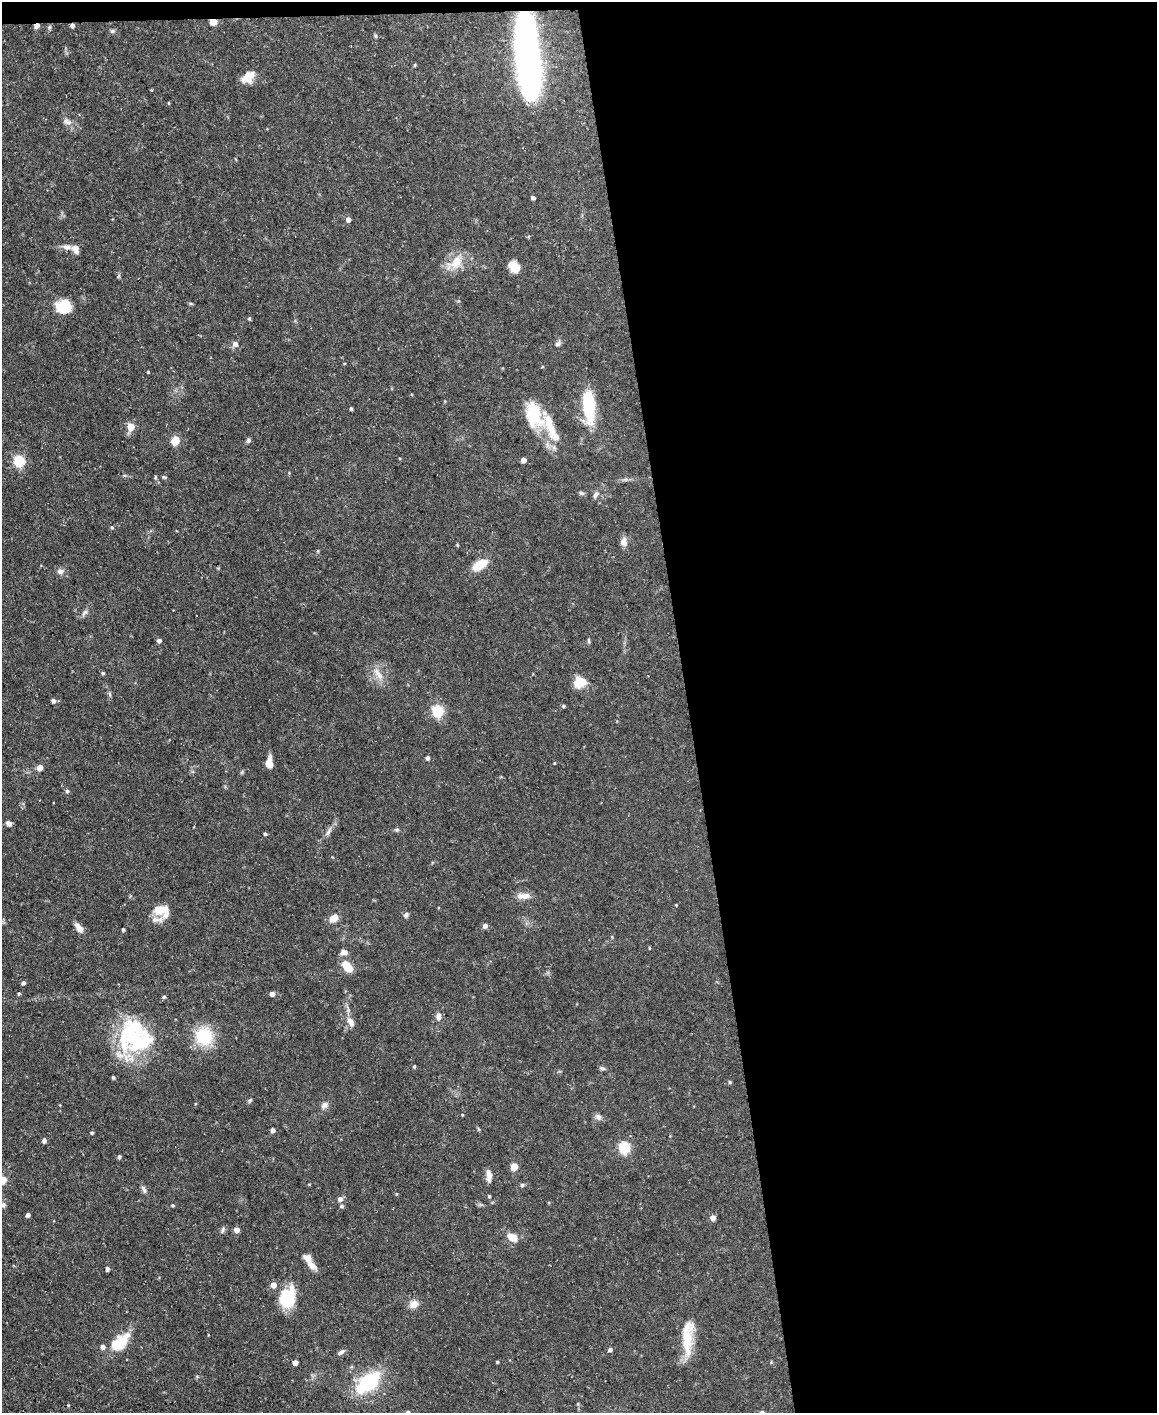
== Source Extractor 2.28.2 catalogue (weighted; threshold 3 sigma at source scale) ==
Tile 4 of 4 x 3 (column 4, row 1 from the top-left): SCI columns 3466-4620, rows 2947-4357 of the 4620 x 4591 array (HDU 1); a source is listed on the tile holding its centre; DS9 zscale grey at full resolution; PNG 1159 x 1415 px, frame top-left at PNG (2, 2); no overlay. Shown black and unused: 41% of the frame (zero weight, under 3 of 5 exposures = <1% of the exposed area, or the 3 px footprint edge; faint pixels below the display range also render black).
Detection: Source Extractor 2.28.2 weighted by HDU 2 'WHT'; one run over the whole footprint, this tile lists its part. Background 0.0587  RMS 0.004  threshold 0.0182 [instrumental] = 3 sigma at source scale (4.5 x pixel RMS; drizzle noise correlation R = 1.50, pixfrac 1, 0.05/0.05 arcsec/px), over >= 5 px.
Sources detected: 123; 1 inside a brighter object's white glare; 1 cosmic-ray / hot-pixel residue — not listed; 7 inside a brighter listed object's ellipse — not listed separately; the other 114 listed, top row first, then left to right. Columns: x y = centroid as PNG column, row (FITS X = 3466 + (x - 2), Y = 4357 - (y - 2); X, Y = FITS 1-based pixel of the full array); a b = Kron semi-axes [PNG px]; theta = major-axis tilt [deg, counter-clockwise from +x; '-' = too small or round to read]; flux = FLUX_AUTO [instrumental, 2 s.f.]
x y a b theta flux
213 22 5 4 - 7.2
37 26 5 4 - 2.9
49 27 6 5 - 0.65
112 31 7 5 -19 0.68
375 36 6 4 -89 0.51
528 61 65 17 -84 200
415 65 4 4 - 0.4
250 75 14 13 - 3.3
169 103 4 3 - 0.28
67 122 13 7 -20 1.9
533 198 4 4 - 1.4
348 219 5 4 - 2
67 247 14 7 -4 2.2
456 262 20 13 61 7
514 267 12 8 -48 6.7
191 304 6 4 -19 0.45
64 307 16 15 - 10
249 319 5 4 - 0.46
235 344 7 7 - 1.7
558 344 9 6 49 1.1
148 372 3 3 - 0.35
589 406 33 11 -86 24
351 408 3 3 - 0.67
533 414 33 19 -72 18
131 426 5 5 - 8.6
175 440 5 5 - 15
248 441 7 5 30 0.8
523 460 4 4 - 3
20 461 6 5 - 35
155 477 6 4 90 0.49
164 477 6 4 -24 0.51
581 493 8 5 -26 0.73
596 495 10 6 51 1.3
112 527 5 4 - 0.55
624 542 10 8 -87 2.4
480 565 15 8 31 9.1
60 571 9 7 13 1.6
85 613 10 5 42 1.2
159 641 4 4 - 1.3
589 641 8 3 -89 0.57
103 673 5 4 - 0.57
378 674 22 7 -56 3.6
579 682 13 11 18 7.1
53 701 5 5 - 1.2
563 706 4 4 - 0.56
438 711 6 5 - 43
427 758 4 4 - 1.2
269 762 13 7 89 3.2
40 767 5 4 - 4.6
67 791 5 5 - 0.66
9 823 7 6 - 1.6
397 830 6 5 - 0.68
328 832 14 5 58 1.8
265 834 4 3 - 0.69
523 896 19 8 1 3
676 905 3 2 - 0.28
160 910 22 14 8 7
406 915 8 5 46 0.95
334 918 9 8 - 3.5
485 926 5 5 - 1.8
78 928 13 6 -54 2.7
123 930 4 3 - 0.58
649 948 4 3 - 0.31
344 952 9 7 3 1.9
347 966 12 6 -50 9.2
23 983 5 4 - 0.8
19 994 4 3 - 0.5
272 994 5 5 - 1.5
164 997 5 4 - 0.56
438 1017 11 7 76 1.7
350 1022 11 7 -60 2.7
204 1036 16 15 - 19
134 1037 42 37 -35 41
414 1066 4 3 - 0.48
602 1068 8 5 -19 0.83
113 1077 4 3 - 0.56
730 1082 5 4 - 0.53
250 1100 7 4 52 0.62
324 1105 10 7 55 1.7
462 1115 4 3 - 0.31
598 1117 10 7 -43 1.5
273 1130 5 4 - 1.3
92 1133 4 3 - 0.62
44 1141 4 4 - 1.2
624 1147 6 5 - 43
119 1157 4 4 - 0.81
514 1166 5 4 - 9.1
489 1175 15 6 -87 2.3
3 1180 8 7 - 3.8
309 1184 4 3 - 0.28
522 1185 5 5 - 0.62
144 1190 12 5 -65 1.3
489 1196 4 4 - 0.41
340 1199 5 5 - 2.2
173 1205 5 4 - 0.51
341 1206 5 4 - 0.63
28 1215 4 4 - 1.5
713 1218 5 5 - 2.7
223 1230 9 4 72 0.83
236 1230 4 4 - 3.4
512 1237 11 8 -29 4.3
311 1264 17 8 -44 3.1
107 1269 5 4 - 1.1
273 1285 5 5 - 3.9
288 1297 23 16 72 16
414 1304 11 9 28 3.2
687 1341 43 12 81 12
119 1343 23 12 39 14
610 1350 5 4 - 1.1
341 1352 10 5 32 1.2
497 1362 3 3 - 0.45
295 1363 5 4 - 2.4
368 1383 26 13 39 29
408 1412 5 5 - 0.87
Overlapping masked pixels (flux is a lower limit): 3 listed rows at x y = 213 22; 37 26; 528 61
Isophote crosses this tile's border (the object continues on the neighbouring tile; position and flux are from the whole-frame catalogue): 2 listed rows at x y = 3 1180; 408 1412